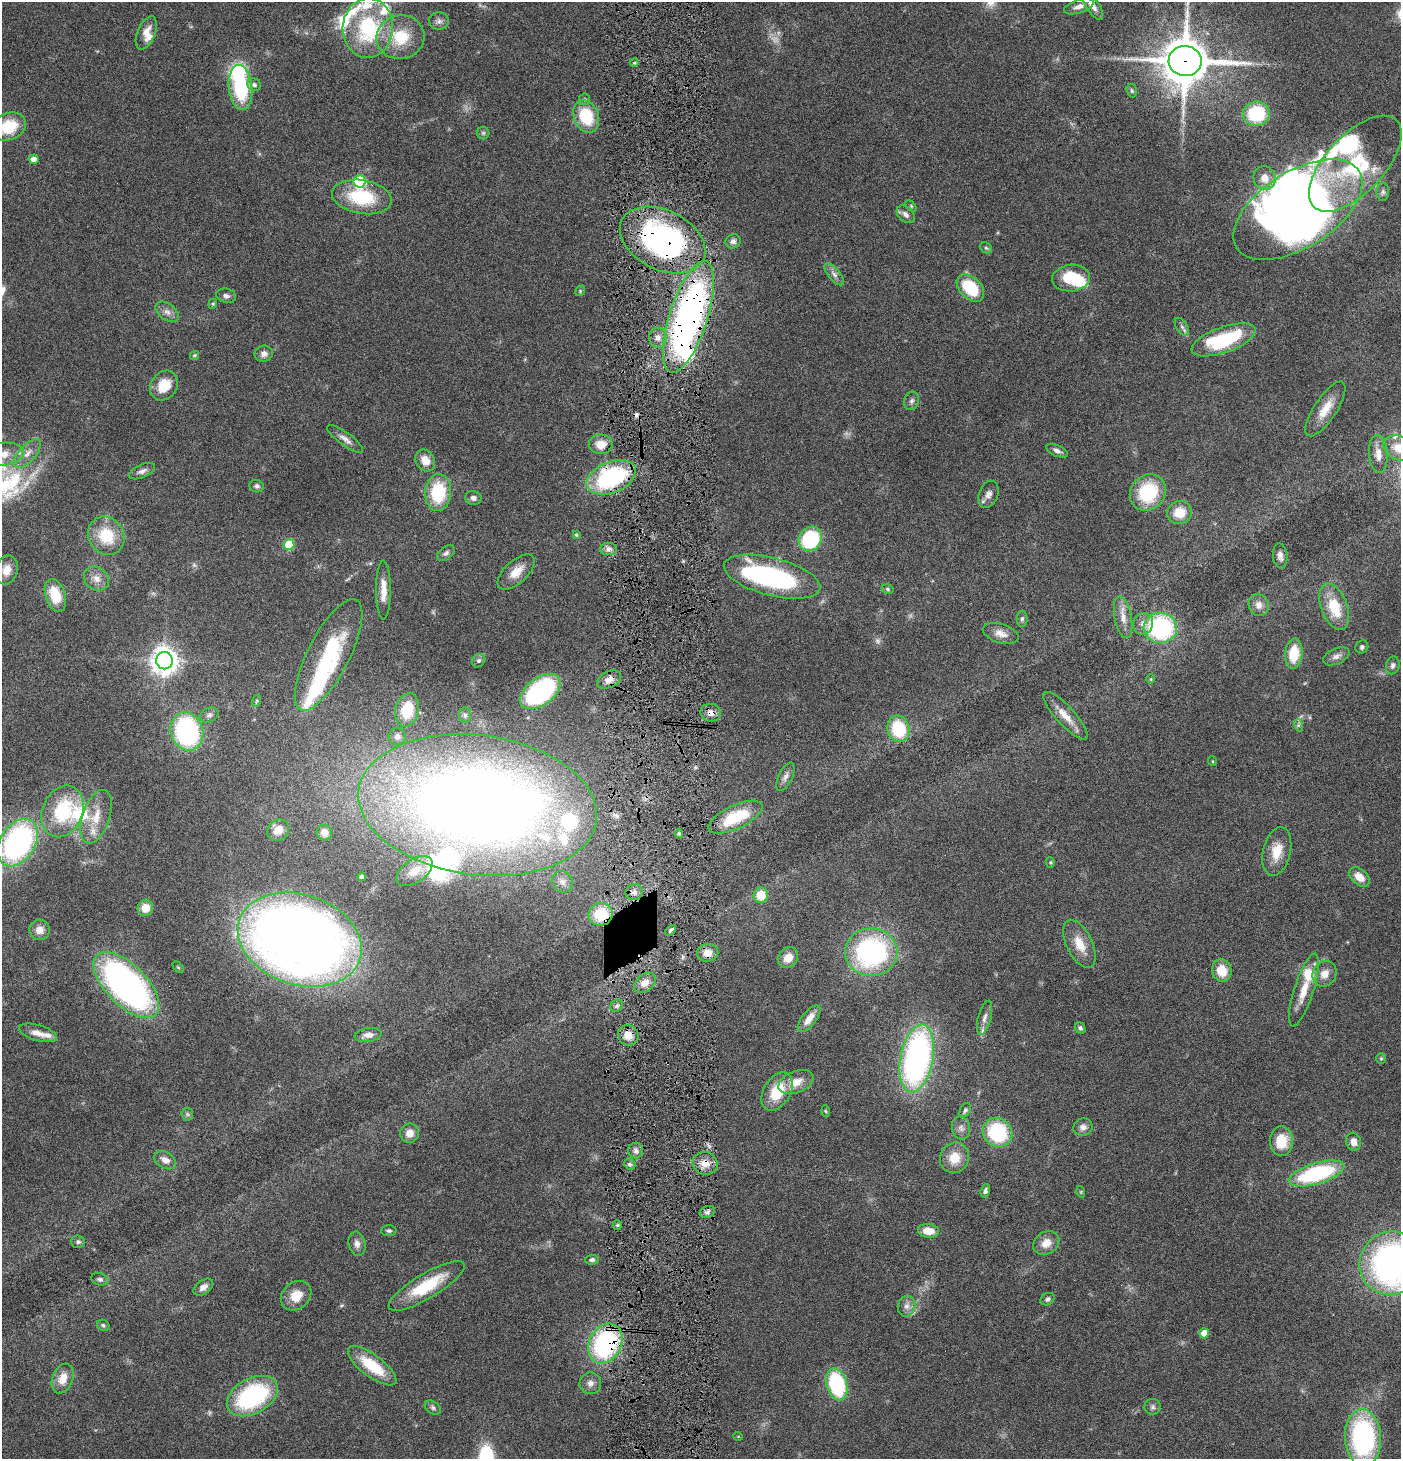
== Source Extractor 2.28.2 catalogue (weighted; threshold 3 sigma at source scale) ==
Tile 5 of 3 x 3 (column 2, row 2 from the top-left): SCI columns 1547-2945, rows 1457-2913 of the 4444 x 4372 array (HDU 1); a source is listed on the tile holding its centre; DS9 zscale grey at full resolution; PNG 1403 x 1461 px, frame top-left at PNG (2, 2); each listed source drawn as its Kron ellipse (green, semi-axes under 4 px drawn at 4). Shown black and unused: <1% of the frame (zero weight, under 4 of 8 exposures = <1% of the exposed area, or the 3 px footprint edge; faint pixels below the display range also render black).
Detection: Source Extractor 2.28.2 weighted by HDU 2 'WHT'; one run over the whole footprint, this tile lists its part. Background 0.0789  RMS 0.0044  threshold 0.0181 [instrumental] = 3 sigma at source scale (4.09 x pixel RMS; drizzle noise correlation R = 1.36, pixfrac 0.8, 0.05/0.05 arcsec/px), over >= 5 px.
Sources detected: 227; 7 too faint to see at this stretch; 8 inside a brighter object's white glare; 1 cosmic-ray / hot-pixel residue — neither listed nor drawn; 22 inside a brighter listed object's ellipse — not listed separately; the other 189 listed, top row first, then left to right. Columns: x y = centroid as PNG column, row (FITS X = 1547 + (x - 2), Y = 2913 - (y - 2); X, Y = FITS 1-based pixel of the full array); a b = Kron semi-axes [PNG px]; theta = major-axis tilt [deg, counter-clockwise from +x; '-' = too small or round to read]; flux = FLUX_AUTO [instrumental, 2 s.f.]
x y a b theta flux
1092 5 17 6 -57 3.2
1079 6 15 6 18 2.8
439 21 10 8 -5 1.8
368 28 30 25 86 38
146 33 17 9 67 4.8
400 37 24 22 13 17
1185 61 16 15 - 1700
634 63 4 3 - 0.57
254 85 7 6 - 1.5
240 87 23 12 -84 34
1132 91 7 5 -74 0.75
585 99 6 5 - 0.75
1256 114 13 12 - 23
586 116 17 12 -68 18
9 127 18 13 22 15
483 133 6 6 - 0.84
34 159 5 4 - 2.8
1355 164 60 29 47 39
1265 178 12 11 - 4.8
359 181 6 6 - 37
1383 192 9 6 88 1.2
362 197 30 17 -9 25
911 206 6 4 -46 0.53
1298 210 72 38 32 330
906 214 10 7 -44 2
663 240 45 29 -26 110
733 241 8 7 - 1.6
986 248 6 5 - 0.66
834 274 13 6 -50 2.1
1071 278 19 13 5 15
970 288 16 10 -45 20
580 291 6 4 50 0.48
226 296 10 7 -14 1.5
213 304 5 4 - 0.55
167 312 13 8 -36 2.4
688 317 58 19 72 190
1182 327 10 5 -58 1.3
658 338 10 8 89 2.9
1223 340 33 13 19 31
264 354 9 8 - 2.1
194 355 5 4 - 0.69
164 386 16 13 51 9.2
912 401 9 7 72 1.3
1325 409 32 11 57 8
345 439 21 6 -36 2.8
601 444 12 10 -1 5.5
1399 448 17 11 -22 9.4
1057 451 12 5 -23 1.5
27 453 18 8 48 3.8
3 454 21 11 6 6.5
1378 454 19 9 -86 4.3
425 460 11 9 -58 5.5
142 471 14 6 23 1.9
611 477 26 15 22 51
257 486 7 6 - 1.1
438 492 18 13 85 23
1148 492 19 17 46 25
989 494 14 9 67 2.5
473 498 8 7 - 1.7
1180 513 12 11 - 8.3
576 535 4 4 - 0.64
106 536 20 17 -58 14
810 539 13 11 53 36
289 545 5 5 - 19
608 549 8 6 3 1.6
446 553 10 6 36 1.3
1280 556 13 7 -83 2.1
7 570 14 11 75 4.5
516 572 23 11 43 6.2
772 577 49 19 -15 77
96 579 13 11 -35 3.7
888 589 6 4 -17 0.67
383 590 29 7 -90 5.6
55 596 17 10 -73 12
1259 605 11 10 - 2.9
1334 607 24 13 -69 14
1123 617 21 8 -79 4.6
1022 619 8 5 89 1
1143 624 11 10 - 3.1
1160 628 17 15 -6 54
1001 633 18 9 -17 3.7
1362 647 7 6 - 1
1294 654 15 8 84 12
329 655 62 21 63 40
1336 656 14 8 23 2.3
164 661 9 8 - 470
478 661 7 6 - 1.1
1393 665 9 7 77 1.5
609 679 13 8 28 3.3
1151 679 4 4 - 0.42
540 691 23 13 37 52
256 701 6 4 70 0.61
407 710 17 11 77 12
711 713 10 9 - 3
209 715 9 7 25 1.3
465 715 8 6 -89 1
1065 716 31 9 -48 6.2
1298 725 6 4 -72 0.71
898 729 13 11 -75 21
187 731 19 16 -71 60
397 736 8 8 - 1.8
1212 761 5 3 - 0.36
785 777 15 6 64 2
478 805 120 70 -7 540
63 811 26 20 67 28
96 817 28 13 71 9.1
735 817 29 11 25 18
278 830 12 10 40 5
324 833 8 7 - 3
679 834 4 3 - 0.72
18 842 26 17 58 100
1277 851 25 14 77 8.3
1050 862 5 4 - 0.52
414 871 20 11 35 6
362 877 4 4 - 1.5
1359 877 12 8 -40 4.9
562 882 11 9 -50 2.5
634 892 8 8 - 2.3
761 895 7 7 - 8.2
145 908 8 7 - 5.3
601 914 12 11 - 16
40 930 10 10 - 3.2
670 930 6 4 46 1
300 940 63 45 -18 530
1079 944 26 13 -64 7.8
871 952 26 24 0 74
708 953 11 9 9 3.8
788 958 11 9 48 4.6
178 967 6 4 -44 0.56
1222 970 11 9 -75 8.1
1325 974 13 11 58 4.4
645 983 12 8 39 3.9
126 985 42 20 -45 150
1304 990 38 10 72 9.1
617 1006 6 5 - 1
984 1018 18 6 75 2.2
809 1019 16 7 52 4.7
1080 1028 6 5 - 0.93
38 1033 20 8 -16 4
368 1035 13 7 9 3
628 1035 10 10 - 5
917 1058 34 16 79 140
1381 1059 5 5 - 0.56
796 1082 18 11 21 5.9
777 1091 21 13 59 14
965 1110 8 5 63 1
825 1111 6 4 -86 0.47
187 1114 6 6 - 0.82
1083 1127 10 9 - 2.2
961 1128 11 9 -75 2.1
997 1132 15 14 - 30
410 1133 10 9 - 4
1281 1141 15 11 89 11
1353 1142 9 7 -76 3.3
636 1151 8 7 - 1.7
954 1158 15 14 - 7.6
165 1160 12 8 -31 2.8
705 1163 13 11 -17 4.9
630 1164 6 5 - 0.83
1316 1173 29 10 17 45
985 1191 7 4 73 1.1
1081 1192 6 3 -73 0.48
707 1212 8 5 22 1.4
617 1225 5 4 - 0.7
389 1231 7 5 2 0.99
928 1231 10 7 -7 6
78 1242 7 6 - 1.2
1046 1243 14 11 32 4.9
357 1244 12 8 -78 2.3
592 1260 7 5 4 1
1391 1263 32 30 57 170
100 1279 9 6 -14 1.2
427 1286 44 12 31 20
203 1287 11 6 35 2.9
296 1296 16 13 41 7.6
1048 1299 7 5 32 1.1
906 1306 10 8 73 2.6
103 1325 6 5 - 0.79
1204 1333 5 5 - 5.5
605 1343 21 16 61 66
372 1366 29 11 -37 17
63 1379 15 10 68 6
590 1383 11 11 - 2.5
837 1384 16 10 -74 40
252 1396 27 17 29 51
1153 1407 8 8 - 1.3
433 1408 9 6 -33 1.1
738 1436 5 3 - 0.3
1363 1438 28 18 -87 81
Overlapping masked pixels (flux is a lower limit): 10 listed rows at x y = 1185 61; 663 240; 688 317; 611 477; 609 679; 711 713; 601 914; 628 1035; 705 1163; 605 1343
Isophote crosses this tile's border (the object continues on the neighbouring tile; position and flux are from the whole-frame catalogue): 6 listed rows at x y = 1092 5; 9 127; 1399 448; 3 454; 1391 1263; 1363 1438